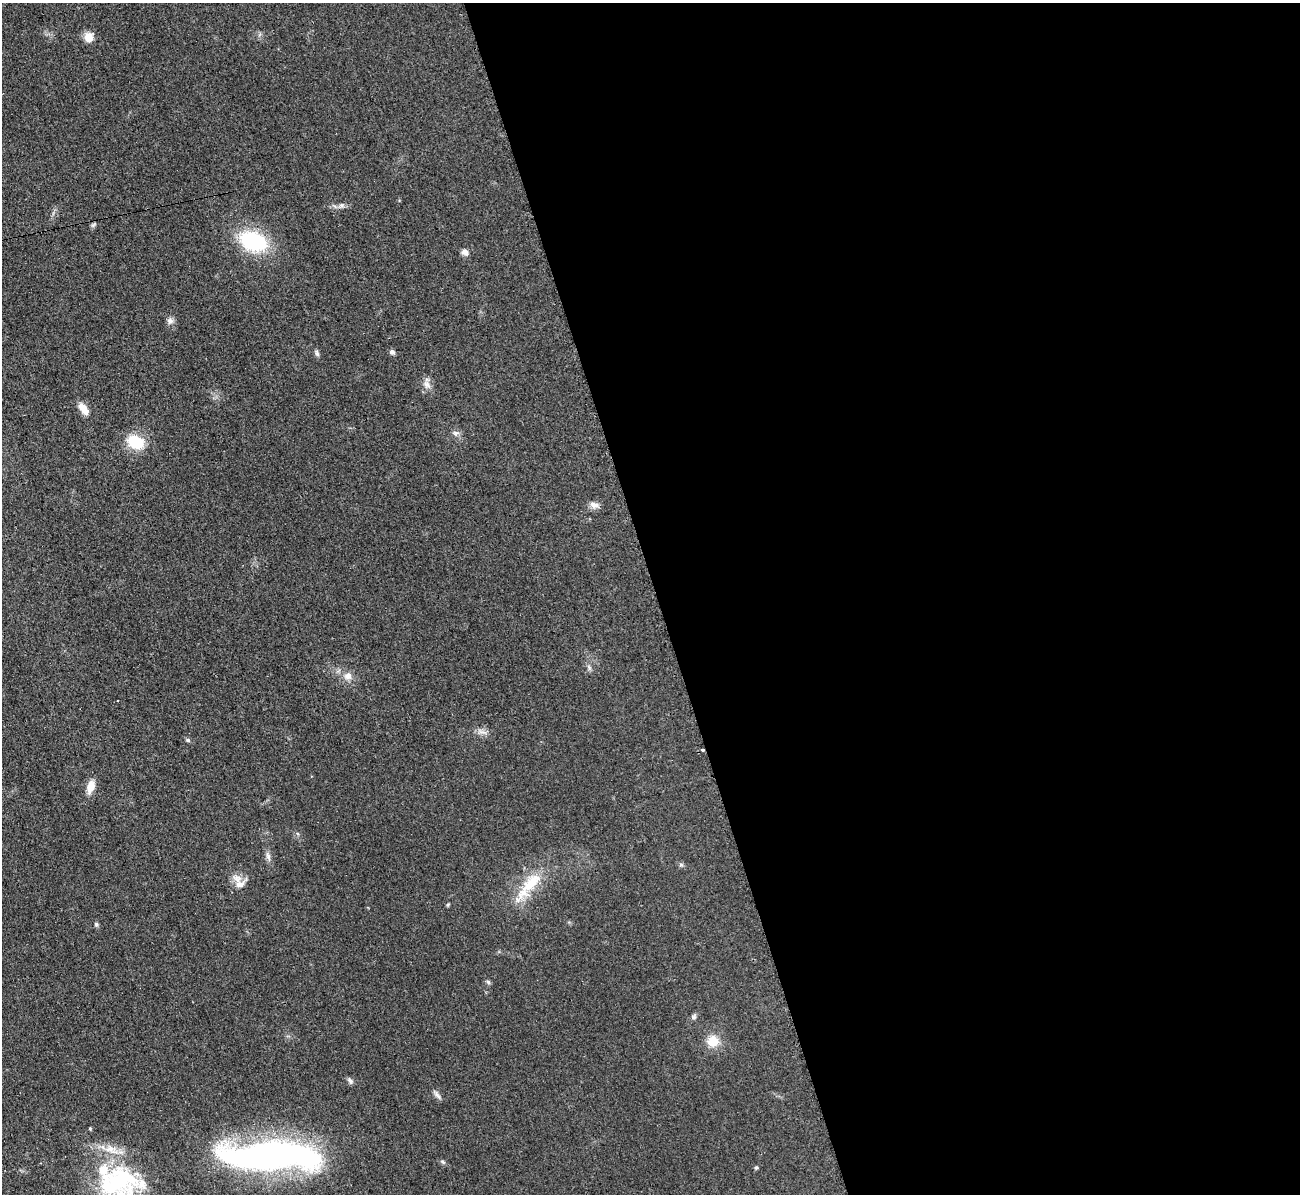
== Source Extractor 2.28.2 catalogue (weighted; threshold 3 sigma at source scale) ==
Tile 8 of 4 x 4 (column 4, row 2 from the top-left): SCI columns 3903-5200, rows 2526-3717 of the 5221 x 5176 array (HDU 1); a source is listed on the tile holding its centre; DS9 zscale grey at full resolution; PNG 1302 x 1196 px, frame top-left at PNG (2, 3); no overlay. Shown black and unused: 50% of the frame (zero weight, under 2 of 3 exposures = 2% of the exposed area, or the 3 px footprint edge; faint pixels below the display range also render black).
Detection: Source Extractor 2.28.2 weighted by HDU 2 'WHT'; one run over the whole footprint, this tile lists its part. Background 0.0633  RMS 0.0099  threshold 0.0444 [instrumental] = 3 sigma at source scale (4.5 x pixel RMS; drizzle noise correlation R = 1.50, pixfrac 1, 0.05/0.05 arcsec/px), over >= 5 px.
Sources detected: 41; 1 inside a brighter object's white glare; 1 cosmic-ray / hot-pixel residue — not listed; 5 inside a brighter listed object's ellipse — not listed separately; the other 34 listed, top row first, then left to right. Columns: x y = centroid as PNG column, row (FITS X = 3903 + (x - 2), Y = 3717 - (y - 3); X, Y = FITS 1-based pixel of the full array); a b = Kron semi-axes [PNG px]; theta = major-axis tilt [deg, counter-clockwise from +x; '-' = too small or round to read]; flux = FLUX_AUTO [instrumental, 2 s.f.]
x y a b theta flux
89 37 11 10 - 10
341 205 10 5 46 2.9
93 225 8 5 31 1.8
253 241 24 15 -22 92
465 252 9 7 -34 4.7
170 321 9 8 - 4.1
316 352 7 4 18 1.7
392 352 7 6 - 2.6
427 384 13 9 -50 5.9
84 410 11 10 - 7.3
456 433 10 6 0 3.2
135 442 18 13 -25 35
594 505 13 7 -15 5.5
589 667 9 5 -64 2.6
348 676 12 10 4 7.2
482 732 17 5 -24 4.3
188 740 7 5 -20 1.5
91 787 14 8 73 13
268 856 13 5 -73 4.1
681 865 6 5 - 1.8
237 879 17 12 -10 9.4
528 886 56 15 52 39
448 905 5 4 - 1.3
96 924 7 5 -59 1.9
488 982 6 5 - 1.8
694 1017 8 6 74 2.2
713 1041 11 11 - 18
350 1081 10 6 -50 2.7
437 1095 14 5 -51 3.5
90 1128 4 4 - 0.96
271 1156 82 23 0 540
443 1162 8 4 -36 1.8
756 1168 5 4 - 1.3
121 1180 56 40 -35 120
Isophote crosses this tile's border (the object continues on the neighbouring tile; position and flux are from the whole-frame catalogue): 1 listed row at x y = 121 1180